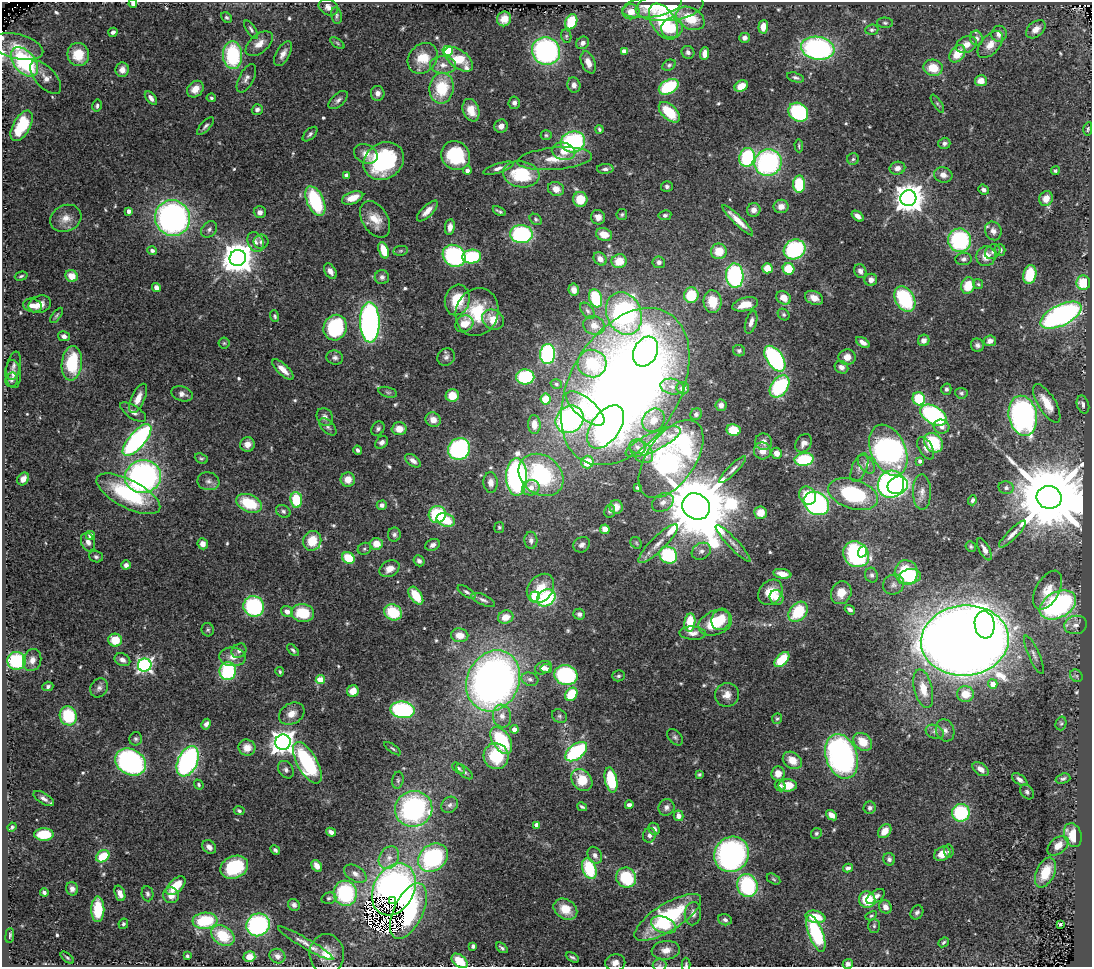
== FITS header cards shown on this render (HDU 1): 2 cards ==
NAXIS1  =                 1090
NAXIS2  =                  965

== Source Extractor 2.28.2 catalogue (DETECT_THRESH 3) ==
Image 1090 x 965 px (HDU 1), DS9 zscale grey, 1 PNG px = 1 image px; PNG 1094 x 969 px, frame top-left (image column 1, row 965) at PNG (2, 2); each listed source drawn as its Kron ellipse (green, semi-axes under 4 px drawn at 4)
Background 0.754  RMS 0.033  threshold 0.098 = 3 sigma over >= 5 px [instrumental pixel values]
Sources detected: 575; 4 with non-positive FLUX_AUTO (blend fragments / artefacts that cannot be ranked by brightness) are neither listed nor drawn; of the other 571, the 500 brightest by FLUX_AUTO listed and drawn (71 fainter detections omitted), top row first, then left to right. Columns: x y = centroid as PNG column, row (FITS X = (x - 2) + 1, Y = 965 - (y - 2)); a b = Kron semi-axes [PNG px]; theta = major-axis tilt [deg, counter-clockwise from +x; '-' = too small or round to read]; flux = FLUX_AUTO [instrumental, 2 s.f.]
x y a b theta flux
133 4 4 4 - 8.5
652 6 30 11 9 48
670 6 34 14 6 86
328 7 10 8 -28 14
631 12 8 7 - 32
336 16 8 5 -80 5
227 17 6 5 - 4.4
690 18 15 10 -29 67
504 19 7 7 - 22
571 22 8 5 66 100
663 22 20 12 -58 170
885 23 8 5 -1 4.4
763 27 6 4 85 20
672 28 11 10 - 41
251 29 10 4 -58 5.9
1036 29 11 7 39 19
872 30 6 5 - 5.2
113 32 5 4 - 6.5
999 34 8 7 - 15
566 36 7 5 -79 3.9
745 38 5 5 - 9.1
977 38 8 6 -71 7.8
337 43 8 4 -36 3.9
583 43 7 6 - 9.2
259 44 16 9 39 23
990 44 16 9 49 25
966 45 11 8 27 20
17 47 26 12 -14 39
818 48 17 11 -9 460
448 51 5 5 - 140
546 51 14 13 - 430
624 51 4 4 - 25
688 52 7 6 - 7.3
283 54 14 6 61 15
705 54 6 4 87 17
957 54 9 7 52 43
78 55 12 11 - 56
233 55 14 9 -87 190
423 58 17 13 48 57
459 59 16 9 -37 83
25 62 17 10 -51 280
588 62 11 6 -68 20
443 65 13 8 -2 19
669 65 7 5 28 4.8
933 68 9 8 - 49
122 70 7 6 - 17
46 77 20 10 -48 22
795 77 9 4 -16 5.5
246 78 15 7 62 12
981 81 6 5 - 23
574 85 8 6 -74 11
741 86 7 5 29 34
669 87 10 6 29 160
442 88 15 12 82 94
195 89 9 7 45 25
378 93 7 7 - 12
151 98 8 4 -51 9.9
211 98 4 4 - 3.8
338 100 12 6 43 8.2
514 103 6 5 - 9
937 104 10 4 -57 4.9
97 106 6 4 78 5.4
257 109 5 5 - 7.9
471 110 11 8 -69 33
669 112 13 7 -44 75
798 112 10 9 - 200
22 126 17 8 61 98
205 126 11 4 47 6.6
501 126 7 6 - 13
599 129 4 3 - 3.9
1088 129 7 3 77 3.5
310 134 9 5 45 6
546 135 5 4 - 3.5
573 142 12 10 14 300
944 143 6 5 - 6.6
799 146 6 4 -87 3.4
563 151 12 8 -12 23
366 154 12 9 -27 18
456 156 15 14 - 150
747 157 9 7 76 200
555 159 37 11 5 54
853 159 6 6 - 4.9
384 161 21 18 34 250
768 163 14 13 - 370
499 168 16 5 17 11
897 168 8 6 13 14
605 169 8 5 2 6.7
467 170 4 4 - 11
1055 171 4 4 - 3.7
521 174 18 13 -8 120
346 175 4 4 - 12
943 175 9 7 -13 15
799 184 8 6 88 110
667 186 6 5 - 5.7
556 189 8 7 - 22
983 190 5 4 - 7.7
353 198 11 6 20 33
908 198 8 8 - 3600
580 199 7 7 - 52
1046 199 7 6 - 28
315 201 16 8 -66 160
781 206 7 6 - 15
754 210 7 6 - 13
129 211 4 4 - 11
427 211 14 5 45 18
499 211 7 2 -29 4.3
260 212 6 6 - 10
622 214 5 5 - 3.7
665 215 6 5 - 5.2
858 216 7 4 -39 12
598 217 7 7 - 14
66 218 16 13 26 27
173 218 18 17 - 710
375 219 20 12 -59 39
536 219 6 5 - 4.2
738 220 21 4 -44 30
450 227 8 5 83 15
209 229 9 7 49 8.1
993 231 9 8 - 13
521 234 11 9 -1 290
604 234 8 6 -16 29
960 240 12 11 - 230
256 242 10 8 -67 12
261 242 7 7 - 7.5
794 249 11 9 27 220
152 250 5 4 - 7.5
384 250 8 5 -71 48
1000 250 6 5 - 7.2
400 251 7 5 7 4.2
719 251 8 8 - 43
993 252 8 6 40 7.5
454 256 12 10 -38 310
986 256 10 9 - 26
472 257 9 7 6 150
238 258 8 8 - 4600
600 259 7 6 - 14
964 259 8 6 6 7.2
619 261 7 7 - 36
659 262 6 6 - 8.1
767 268 5 5 - 43
788 269 6 5 - 59
330 271 8 5 -57 13
860 271 7 6 - 10
1030 275 9 6 78 81
21 276 6 3 17 3.7
72 276 6 5 - 30
735 276 12 9 -87 320
382 277 7 7 - 8.3
871 280 6 6 - 13
1083 283 7 7 - 69
978 284 5 5 - 3.5
968 286 8 7 - 50
156 288 5 4 - 14
574 290 6 5 - 14
691 295 8 7 - 81
596 298 9 6 -71 120
784 298 8 6 -33 31
814 298 9 6 -25 20
905 299 13 9 -60 170
457 300 15 12 76 72
712 302 11 9 -81 52
40 304 11 8 17 20
745 304 13 6 13 41
33 305 9 6 -14 19
587 311 9 5 -53 6.6
477 312 24 21 68 110
624 313 22 17 -67 490
784 314 6 5 - 4
57 315 9 4 53 4
1061 315 22 10 26 600
275 316 6 4 -71 3.9
493 320 11 9 -31 40
370 322 20 10 -88 730
751 322 12 5 73 13
464 324 9 8 - 33
594 325 11 9 -18 21
335 328 13 11 68 180
64 336 6 5 - 9
924 340 6 5 - 13
990 341 6 5 - 13
863 342 8 4 -33 12
224 343 5 5 - 4.1
977 345 7 6 - 7.8
739 351 6 5 - 5.6
645 352 16 11 61 210
548 354 10 7 87 310
446 357 9 8 - 9.4
847 357 8 7 - 21
335 358 8 7 - 7.6
775 359 14 8 -57 340
72 363 17 10 84 120
592 364 14 14 - 130
14 366 14 7 78 9.5
841 367 7 6 - 11
283 370 14 5 -43 22
13 374 14 7 -86 12
525 377 9 7 -1 170
12 380 7 6 - 6
556 384 6 4 -17 4
780 386 12 8 53 190
625 387 85 55 59 3100
672 387 12 7 -12 14
683 388 6 6 - 17
946 389 5 5 - 5.7
388 392 9 5 -15 4.9
961 393 6 5 - 4.5
182 394 11 7 -18 11
452 396 6 6 - 43
138 398 16 6 65 25
546 399 5 5 - 45
919 399 7 6 - 99
1047 403 22 8 -59 46
1083 404 9 6 -74 8.6
721 405 6 5 - 10
585 408 24 10 -40 120
133 412 15 6 -33 14
696 414 6 5 - 5.5
933 415 14 8 -31 290
1023 416 20 14 -78 590
325 417 9 7 -59 11
570 419 15 13 40 410
433 420 8 7 - 19
653 420 12 10 52 28
534 424 9 6 -86 23
328 427 11 6 -45 7.4
606 427 24 14 54 490
941 427 8 7 - 11
378 429 7 6 - 6.5
399 429 7 6 - 25
733 430 7 6 - 51
137 440 20 8 49 470
382 442 7 5 42 8.3
653 442 30 9 25 47
764 442 8 8 - 15
804 443 10 7 55 11
933 443 10 8 -49 110
247 444 7 7 - 17
638 447 8 7 - 9.7
926 448 12 6 -61 9.7
459 449 11 10 - 330
358 450 4 3 - 5
888 450 27 17 -66 730
641 451 14 9 -45 20
762 451 8 8 - 22
777 453 5 5 - 17
201 458 7 5 -23 3.8
671 459 44 24 55 600
804 459 9 6 10 120
413 461 9 5 -35 11
920 461 4 4 - 8.4
587 462 6 6 - 46
866 464 10 7 -51 11
859 468 15 7 67 13
733 470 18 4 45 12
541 475 24 19 -37 250
143 477 18 16 12 620
516 477 19 10 90 650
23 479 7 5 54 16
348 479 7 7 - 25
208 481 11 9 -9 12
491 482 10 7 -87 16
891 484 14 13 - 440
898 485 10 8 22 160
531 488 9 7 21 22
638 488 4 3 - 4.2
1006 488 7 6 - 7.8
922 492 17 9 -89 19
128 494 35 14 -27 190
853 494 26 14 -18 200
808 496 9 8 - 48
1049 497 12 11 - 42000
296 500 8 6 -83 82
972 500 5 4 - 5.1
663 502 12 8 33 16
249 503 14 8 -23 93
816 503 13 11 -34 450
382 505 5 4 - 8.2
696 506 14 12 -34 33000
616 507 7 6 - 18
283 511 8 6 -28 6.4
610 511 7 5 80 4.1
761 513 6 6 - 30
437 514 9 8 - 130
446 520 9 6 -18 68
499 527 5 5 - 3.4
605 529 5 4 - 19
394 534 7 6 - 6.9
1012 534 18 5 45 14
90 535 4 4 - 13
531 540 8 6 -88 8.9
312 541 10 9 - 57
88 542 9 6 -71 11
636 543 6 5 - 3.7
733 543 24 5 -47 15
203 544 5 5 - 16
376 544 6 6 - 32
658 544 26 7 45 29
433 545 7 5 25 9.4
582 545 9 7 34 8.9
971 547 5 5 - 3.8
364 549 7 5 30 4.7
984 549 12 5 -62 13
701 551 10 8 30 12
862 552 6 3 67 24
856 554 14 12 -44 310
668 555 9 8 - 180
96 557 7 5 -17 4.9
348 558 7 5 -35 65
419 561 6 5 - 8
126 565 4 4 - 9.6
389 569 10 8 27 23
906 572 12 11 - 140
782 574 9 5 -10 20
872 575 7 6 - 6.3
910 576 11 7 10 75
893 584 11 10 - 12
540 588 16 12 52 44
1048 590 21 11 61 35
467 592 10 4 -32 6.1
770 592 14 11 50 35
841 593 12 10 65 31
416 596 10 6 -56 64
535 596 5 5 - 100
777 597 7 6 - 45
546 598 10 8 35 180
483 600 13 5 -24 8.2
1058 605 19 13 28 400
254 606 10 10 - 220
850 610 5 4 - 7.7
287 611 6 5 - 15
393 612 9 7 -32 95
798 612 11 8 49 94
303 613 11 9 -8 79
579 614 6 5 - 8.2
506 617 8 6 20 24
721 619 11 9 70 50
690 622 9 5 84 74
715 623 17 12 21 81
985 625 14 10 -83 290
1076 625 11 9 14 16
208 630 7 6 - 4.4
693 633 13 6 -4 14
460 635 8 7 - 25
115 640 7 6 - 51
965 640 44 35 5 6800
293 650 7 4 -48 5.1
239 651 8 6 41 8
1034 655 21 5 -66 12
233 657 13 9 -5 21
32 660 11 9 75 17
122 660 8 6 -26 10
782 660 9 5 46 69
16 661 9 9 - 170
145 665 7 6 - 610
543 668 9 6 28 11
546 669 6 4 -8 6.2
228 671 9 8 - 170
280 672 5 4 - 3.6
566 675 12 10 -15 230
619 676 6 5 - 4.6
1076 676 7 5 -45 5.1
530 679 8 6 -18 7.2
320 680 4 4 - 64
493 681 31 26 65 1400
993 684 5 4 - 27
48 686 5 4 - 5.5
99 688 10 8 56 10
923 689 20 9 -76 38
353 691 6 5 - 30
571 694 7 5 54 79
965 694 8 8 - 39
727 695 12 11 - 19
402 710 12 8 -7 270
292 714 13 10 28 22
68 716 9 8 - 120
502 716 11 9 -81 17
559 716 8 6 -34 5.6
777 719 5 5 - 3.6
1061 723 7 5 75 4.3
206 724 5 4 - 9
514 729 4 4 - 18
945 730 11 9 -69 12
935 732 9 6 -23 9.2
675 737 9 6 -49 5.9
136 739 6 6 - 4.9
501 740 15 8 -57 140
283 742 8 7 - 2000
863 742 10 8 -40 43
247 748 8 8 - 24
393 749 10 4 -36 4.3
576 752 13 7 38 250
496 756 13 12 - 110
842 756 23 15 -71 660
792 760 10 8 -35 35
188 761 16 9 66 490
130 762 16 12 -29 480
307 763 23 10 -60 250
458 768 7 4 -36 4.7
981 769 9 6 -35 16
286 770 9 7 -55 7.6
464 772 10 4 -40 5.5
778 773 7 6 - 22
699 774 4 4 - 3.5
1063 779 7 5 15 5.3
398 780 8 5 82 4.7
582 780 12 9 -48 63
611 780 13 6 -78 120
1020 780 9 5 -37 8.6
199 784 5 4 - 4
788 785 9 6 0 43
780 786 6 5 - 7.4
1027 792 8 6 -51 6.4
44 799 11 5 -32 9.8
450 805 9 7 46 8.6
629 805 4 4 - 9.6
582 807 5 3 - 4.2
666 807 8 8 - 10
870 808 6 6 - 8.2
414 809 19 17 20 430
239 811 5 4 - 5.1
961 813 9 9 - 150
831 815 6 4 -39 18
678 816 5 5 - 14
537 825 4 4 - 22
12 827 4 3 - 4
654 829 6 5 - 9.2
885 831 8 5 51 27
331 832 5 4 - 10
816 833 6 5 - 4.3
44 834 9 6 0 81
649 835 7 6 - 9
1073 835 12 8 -73 60
1058 846 12 7 41 25
209 847 8 6 -45 14
275 850 5 4 - 5.6
949 851 7 4 -83 5.1
732 854 18 17 - 520
942 854 8 6 31 30
595 855 9 6 -61 10
103 856 7 5 33 66
389 858 12 9 58 20
433 858 16 13 39 310
889 859 6 6 - 7.5
317 866 6 4 -55 17
234 867 14 11 25 140
848 868 5 4 - 10
589 869 10 7 -71 130
1045 873 16 9 65 59
355 874 12 7 -31 14
626 877 10 9 - 140
774 879 7 4 -28 3.9
176 886 12 6 43 54
747 886 12 10 -70 220
72 889 7 6 - 11
394 889 27 20 62 930
44 892 4 3 - 6
120 893 8 5 -69 17
345 893 12 11 - 200
147 894 7 6 - 5.9
171 895 8 7 - 21
876 897 10 5 35 10
329 898 8 5 15 5
392 900 3 2 - 27
867 900 8 8 - 70
294 905 6 5 - 6.5
885 907 7 6 - 14
98 909 13 6 89 87
565 909 13 9 -34 44
408 911 30 14 65 480
917 912 7 6 - 6.3
693 914 11 8 86 16
871 916 6 4 28 3.5
668 917 38 13 32 230
815 917 10 6 -12 54
725 920 7 5 -17 6.9
205 921 12 8 4 130
123 924 5 4 - 5.3
1060 924 4 3 - 4.3
258 925 12 11 - 320
664 925 13 8 -19 49
874 926 7 5 -90 4.5
816 933 19 7 -69 200
10 935 7 4 84 4.8
223 936 12 9 -34 81
943 942 6 4 40 3.8
306 943 32 5 -30 20
473 946 4 4 - 5.1
502 948 6 3 -41 5
666 950 14 9 6 23
327 954 20 17 -86 46
187 956 3 3 - 3.7
277 956 8 7 - 9.6
249 957 6 5 - 20
572 957 7 4 -27 5.4
67 958 8 4 -41 4.1
460 961 9 6 -37 56
615 963 10 8 10 16
686 964 7 4 -89 3.7
848 964 5 5 - 7.5
659 965 7 5 4 4.8
At the frame edge (FLAGS 8, measured only in part): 6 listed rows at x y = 133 4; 460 961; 615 963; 686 964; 848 964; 659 965
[71 fainter detections neither listed nor drawn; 4 non-positive-flux detections neither listed nor drawn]